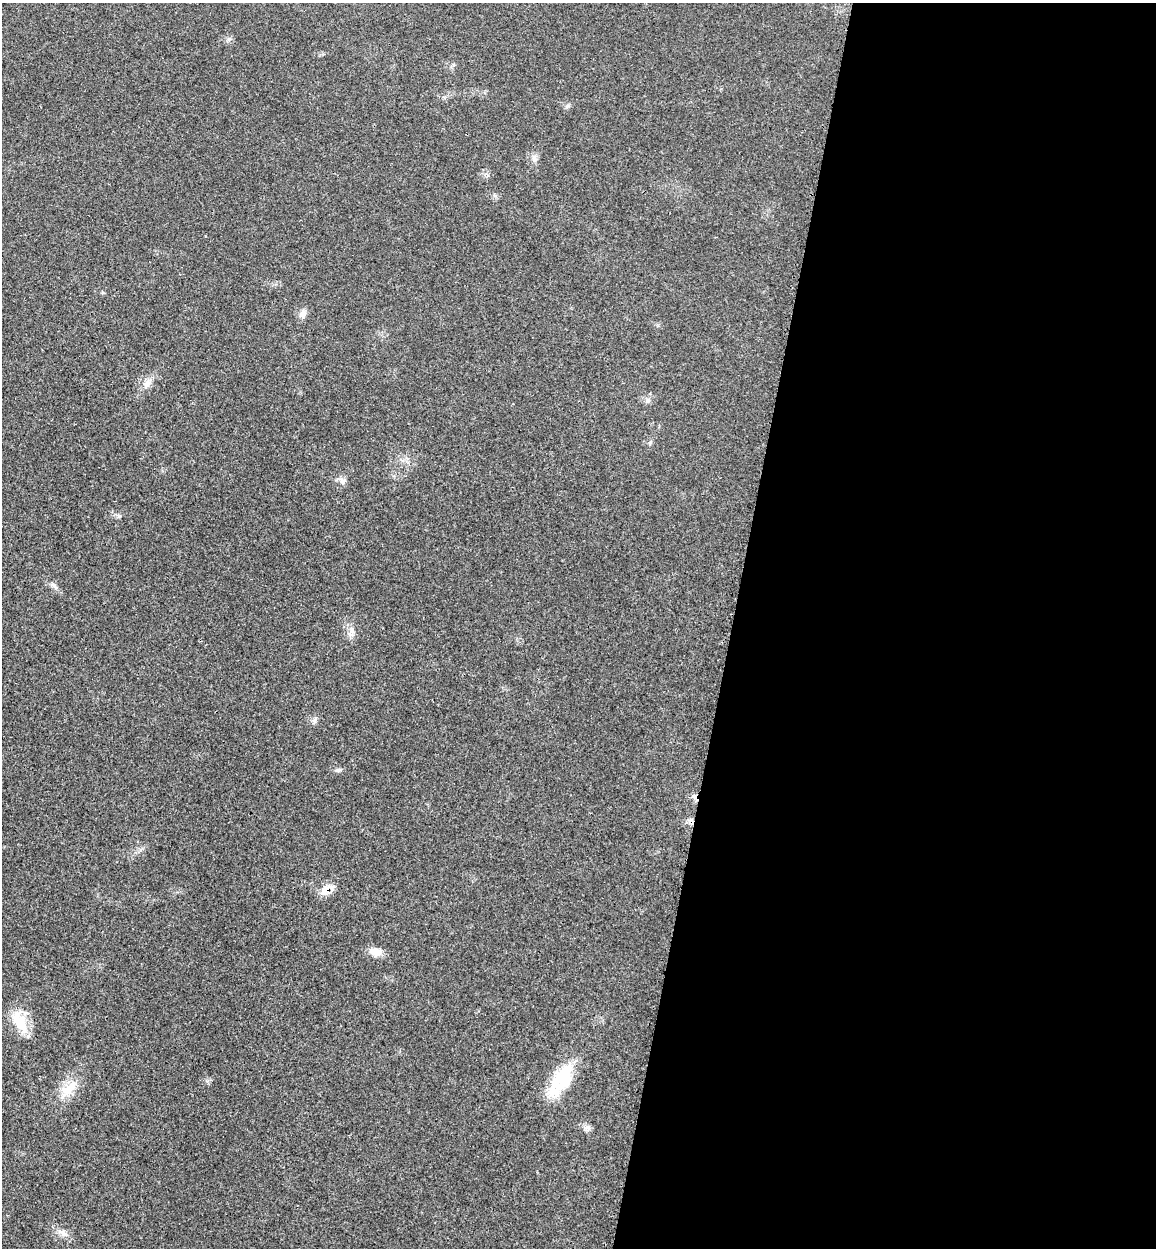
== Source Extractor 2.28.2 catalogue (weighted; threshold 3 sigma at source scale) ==
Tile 12 of 4 x 4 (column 4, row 3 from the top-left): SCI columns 3786-4939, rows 1337-2582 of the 5150 x 5164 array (HDU 1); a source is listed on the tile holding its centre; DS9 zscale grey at full resolution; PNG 1158 x 1250 px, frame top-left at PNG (2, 3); no overlay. Shown black and unused: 37% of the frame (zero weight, under 3 of 4 exposures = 8% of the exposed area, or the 3 px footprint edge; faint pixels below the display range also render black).
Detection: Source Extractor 2.28.2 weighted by HDU 2 'WHT'; one run over the whole footprint, this tile lists its part. Background 0.0213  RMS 0.0033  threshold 0.0149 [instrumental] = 3 sigma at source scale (4.5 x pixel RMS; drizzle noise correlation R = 1.50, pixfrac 1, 0.05/0.05 arcsec/px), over >= 5 px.
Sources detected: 16; all 16 listed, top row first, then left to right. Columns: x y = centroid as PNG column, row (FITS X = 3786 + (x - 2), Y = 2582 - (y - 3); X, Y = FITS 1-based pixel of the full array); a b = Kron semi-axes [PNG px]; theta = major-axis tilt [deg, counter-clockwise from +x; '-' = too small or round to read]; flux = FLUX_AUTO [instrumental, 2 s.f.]
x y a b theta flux
303 314 10 9 - 1.6
147 384 12 6 57 1.7
648 400 7 4 18 0.61
343 481 9 7 19 1.2
54 586 11 3 -40 0.82
352 629 7 4 -90 0.92
314 720 10 5 80 0.87
339 770 8 5 26 0.74
694 797 7 5 -61 0.98
326 890 16 11 -3 3.3
375 952 17 10 -9 2.7
19 1021 33 15 -57 7.4
562 1078 39 22 62 15
69 1088 30 13 38 6.4
587 1127 9 6 0 1.1
62 1233 17 5 -40 1.8
Overlapping masked pixels (flux is a lower limit): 2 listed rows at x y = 694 797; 326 890
Unlisted compact peaks at least as high as the median listed source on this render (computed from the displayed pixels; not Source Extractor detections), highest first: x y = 119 516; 229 39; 207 1081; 568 106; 534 159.